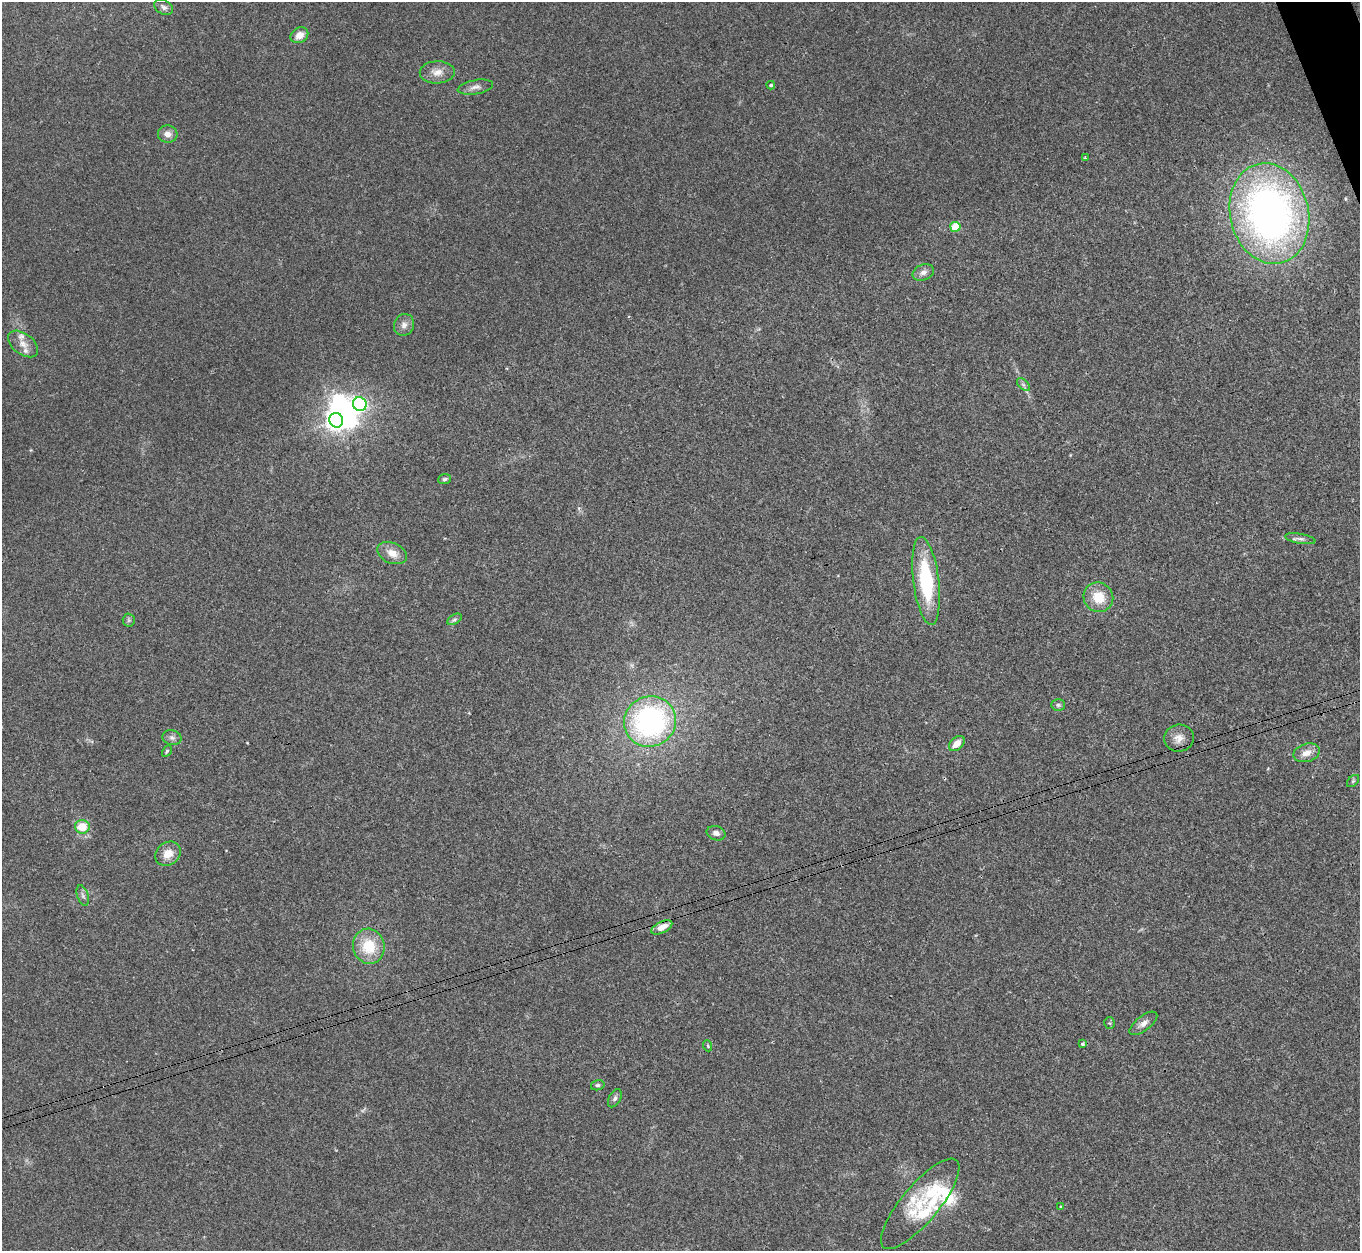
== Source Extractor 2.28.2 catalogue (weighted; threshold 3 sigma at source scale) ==
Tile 10 of 4 x 4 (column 2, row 3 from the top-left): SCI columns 1371-2728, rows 1535-2783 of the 5454 x 5439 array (HDU 1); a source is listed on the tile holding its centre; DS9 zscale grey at full resolution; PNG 1362 x 1253 px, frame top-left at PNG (2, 2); each listed source drawn as its Kron ellipse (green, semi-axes under 4 px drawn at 4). Shown black and unused: <1% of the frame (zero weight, under 3 of 4 exposures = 1% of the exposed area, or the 3 px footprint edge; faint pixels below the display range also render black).
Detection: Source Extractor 2.28.2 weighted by HDU 2 'WHT'; one run over the whole footprint, this tile lists its part. Background 0.0606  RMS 0.0052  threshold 0.0236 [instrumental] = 3 sigma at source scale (4.5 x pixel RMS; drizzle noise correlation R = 1.50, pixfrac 1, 0.05/0.05 arcsec/px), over >= 5 px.
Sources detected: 54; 1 too faint to see at this stretch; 3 inside a brighter object's white glare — neither listed nor drawn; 6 inside a brighter listed object's ellipse — not listed separately; the other 44 listed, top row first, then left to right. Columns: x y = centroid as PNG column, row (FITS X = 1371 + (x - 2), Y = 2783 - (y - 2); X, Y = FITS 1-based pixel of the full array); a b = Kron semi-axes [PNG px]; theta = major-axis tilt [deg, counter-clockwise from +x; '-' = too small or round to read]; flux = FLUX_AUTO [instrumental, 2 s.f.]
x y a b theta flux
164 7 10 7 -29 1.8
299 35 9 7 33 5.1
437 72 17 11 1 4.9
771 85 4 3 - 0.71
475 87 18 7 10 2.9
168 134 10 8 -14 3.3
1085 158 3 3 - 0.66
1269 214 51 39 -77 250
955 227 5 5 - 20
923 272 11 8 21 2.5
404 325 11 10 - 3
23 344 17 10 -38 5.5
1023 385 8 4 -44 1.2
360 404 7 6 - 95
336 420 7 7 - 260
445 479 6 5 - 1
1300 539 15 5 -10 1.9
392 553 15 10 -23 5.6
926 581 44 13 -83 43
1098 597 15 14 - 11
455 619 8 4 30 1.2
129 620 6 6 - 0.96
1058 705 7 5 -2 1.1
650 722 26 25 - 110
172 738 9 7 -12 1.9
1179 738 15 13 5 4.8
957 744 9 6 43 5.2
167 751 6 4 59 0.74
1307 753 13 9 17 4.7
1353 781 7 4 45 0.98
82 827 7 7 - 10
716 833 9 7 -17 2.4
168 854 14 11 36 6.1
83 895 11 5 -72 1.6
662 927 11 5 26 5.5
369 946 18 16 -76 16
1109 1023 5 5 - 0.73
1143 1023 16 7 38 3.1
1082 1044 4 3 - 0.52
708 1046 5 3 - 0.57
598 1085 7 5 13 0.94
615 1098 10 6 61 1.6
920 1204 57 18 50 24
1060 1207 3 3 - 0.57